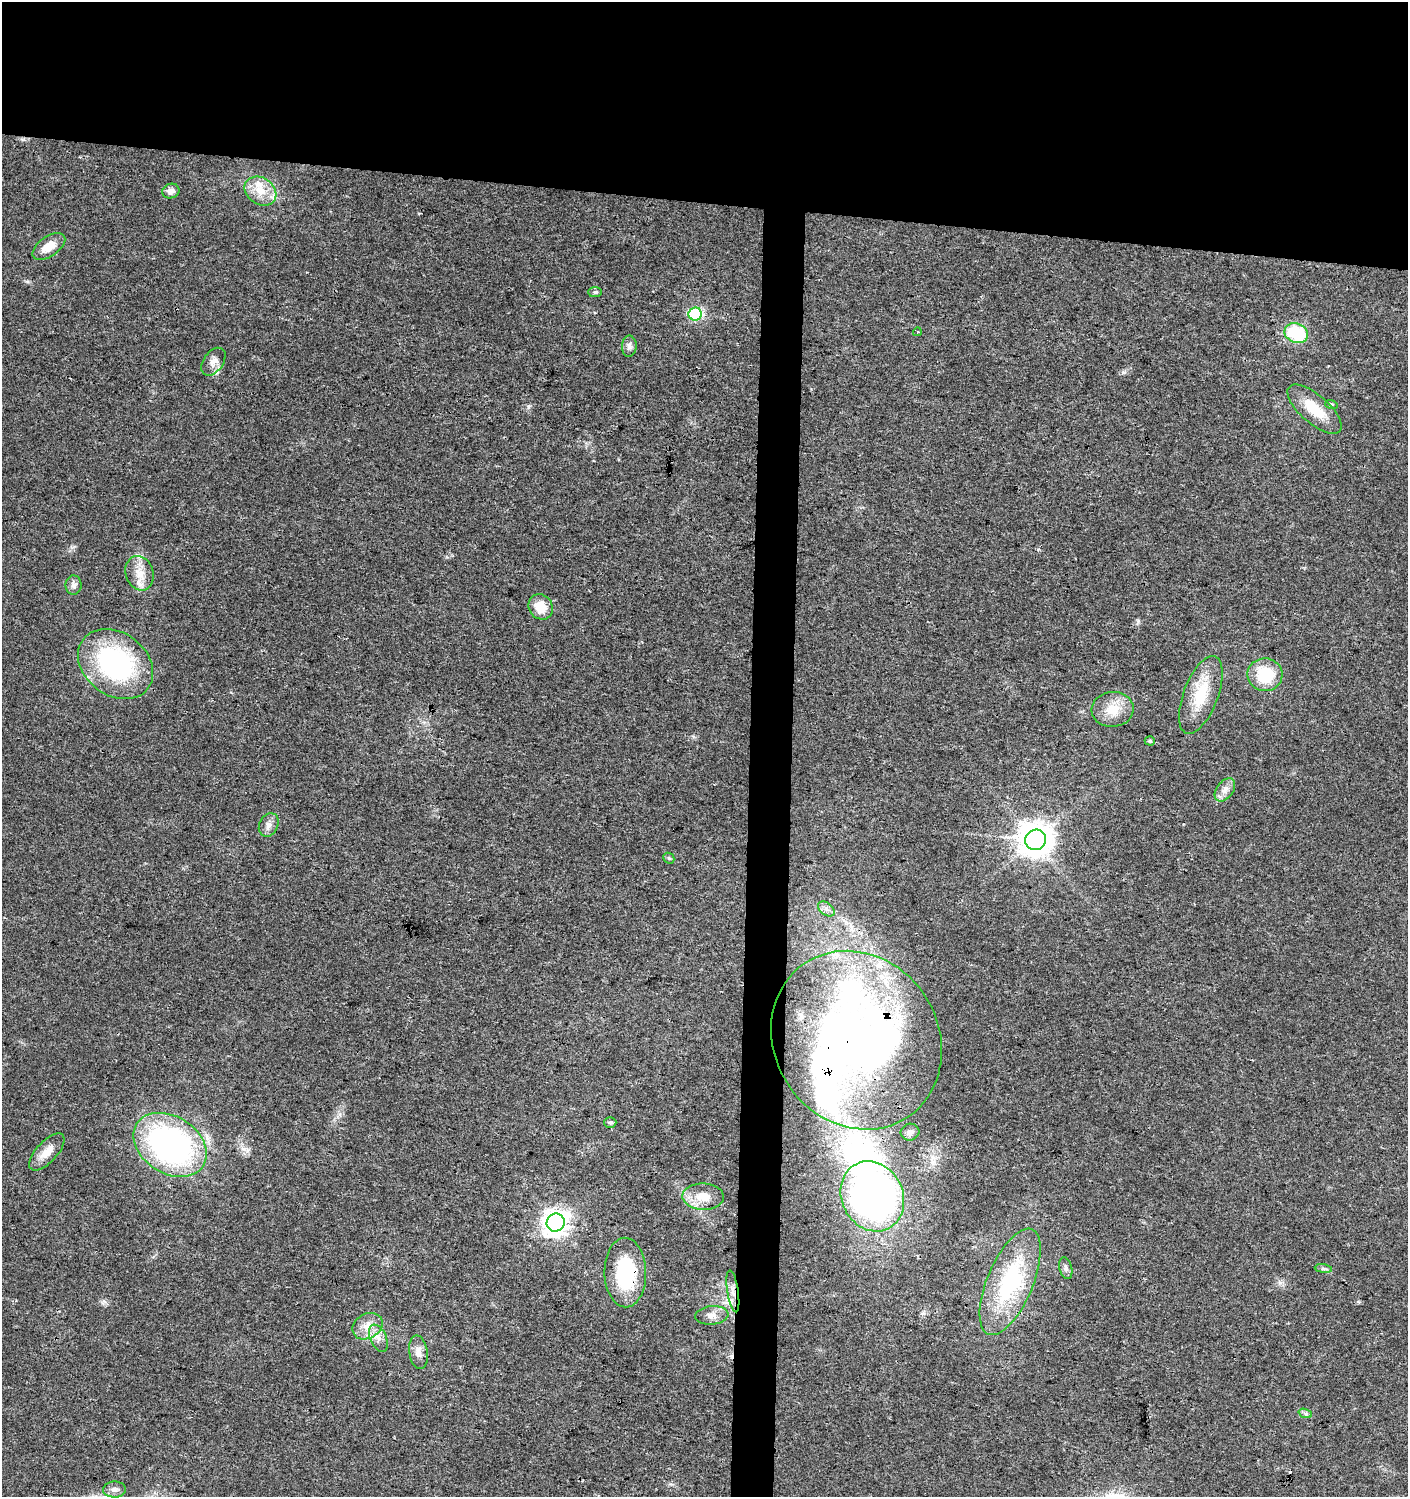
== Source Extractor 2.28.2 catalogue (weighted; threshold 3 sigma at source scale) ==
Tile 2 of 3 x 3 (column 2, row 1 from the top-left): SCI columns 1644-3049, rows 3004-4498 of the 4737 x 4499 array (HDU 1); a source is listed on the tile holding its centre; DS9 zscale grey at full resolution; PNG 1410 x 1499 px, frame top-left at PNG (2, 2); each listed source drawn as its Kron ellipse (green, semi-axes under 4 px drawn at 4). Shown black and unused: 16% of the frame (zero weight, under 3 of 4 exposures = <1% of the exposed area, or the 3 px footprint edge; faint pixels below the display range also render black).
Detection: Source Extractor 2.28.2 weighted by HDU 2 'WHT'; one run over the whole footprint, this tile lists its part. Background 0.0243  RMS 0.0031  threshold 0.014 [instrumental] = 3 sigma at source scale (4.5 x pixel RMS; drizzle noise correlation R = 1.50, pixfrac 1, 0.0396/0.0396 arcsec/px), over >= 5 px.
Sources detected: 49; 2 inside a brighter object's white glare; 1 cosmic-ray / hot-pixel residue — neither listed nor drawn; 3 inside a brighter listed object's ellipse — not listed separately; the other 43 listed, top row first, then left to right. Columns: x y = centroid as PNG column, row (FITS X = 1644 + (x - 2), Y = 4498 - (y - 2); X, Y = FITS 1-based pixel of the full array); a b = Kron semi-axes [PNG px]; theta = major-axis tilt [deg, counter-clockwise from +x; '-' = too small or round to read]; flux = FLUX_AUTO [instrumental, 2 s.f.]
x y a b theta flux
171 191 9 7 18 1.8
260 191 17 13 -34 5.6
49 247 19 10 34 4.4
595 292 7 5 0 0.71
695 314 7 6 - 37
917 332 4 3 - 0.57
1296 333 12 9 -22 19
629 346 11 7 86 1.4
213 362 15 10 54 2.4
1331 404 6 4 -17 0.45
1315 409 34 14 -41 9
140 573 17 14 -71 4.6
73 585 9 8 - 1.2
541 607 13 11 -56 5.4
116 664 41 31 -37 52
1265 675 17 16 - 13
1201 695 41 17 69 12
1113 709 21 17 6 6.4
1150 741 5 4 - 0.58
1225 790 13 8 53 2.2
269 825 12 9 64 1.9
1035 840 10 10 - 590
669 858 6 5 - 0.5
826 909 9 6 -36 1.4
856 1040 92 82 -56 230
610 1122 6 5 - 0.68
910 1132 9 8 - 1.5
170 1145 39 28 -32 91
47 1152 23 10 47 4.3
872 1196 36 30 -64 160
703 1197 21 13 -2 5.8
556 1223 9 9 - 290
1066 1268 11 6 -76 1
1323 1269 9 4 -8 0.7
625 1272 35 21 -89 24
1010 1282 57 23 67 32
733 1291 21 5 -81 2.4
712 1315 17 9 6 2.5
368 1326 16 12 31 4.2
378 1338 14 8 -65 2.5
418 1352 17 9 -81 2.4
1305 1413 7 4 -19 0.63
114 1489 11 8 1 1.6
Overlapping masked pixels (flux is a lower limit): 3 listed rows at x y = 856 1040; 625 1272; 733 1291
Unlisted compact peaks at least as high as the median listed source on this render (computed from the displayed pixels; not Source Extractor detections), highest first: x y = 528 407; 1124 372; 244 1149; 1138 621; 1280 1283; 27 281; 104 1301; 447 557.